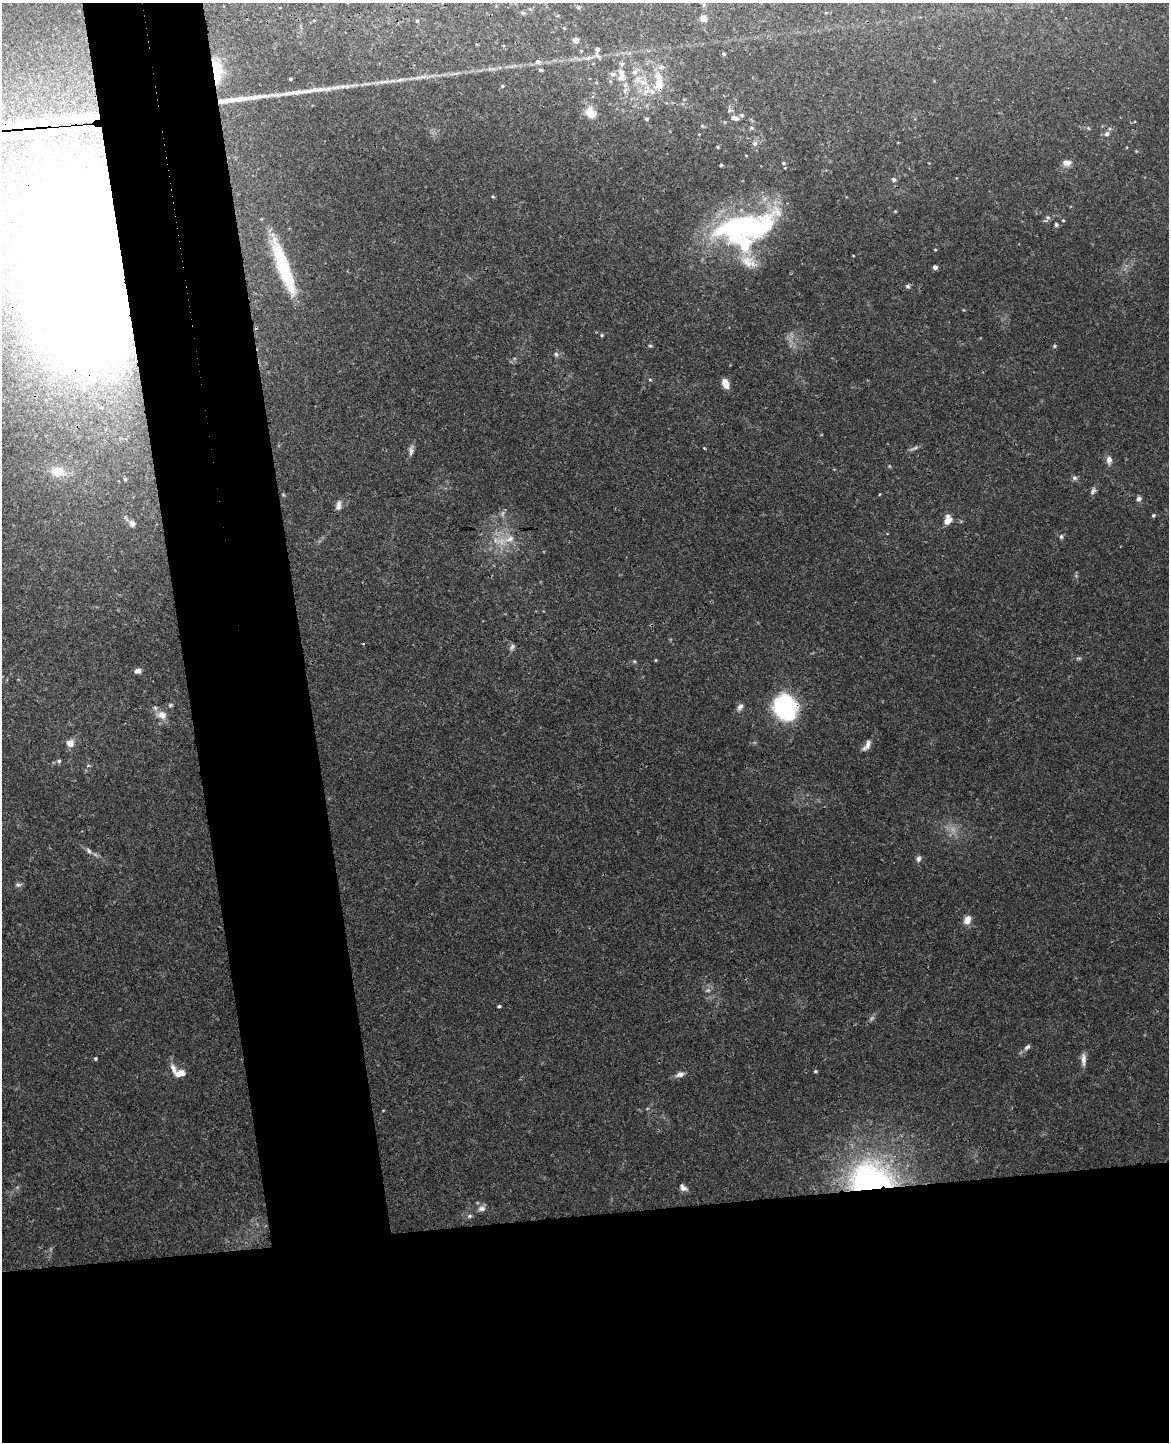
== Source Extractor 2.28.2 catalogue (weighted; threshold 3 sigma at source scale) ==
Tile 11 of 4 x 3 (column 3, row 3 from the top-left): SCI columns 2391-3557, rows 147-1586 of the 4782 x 4720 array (HDU 1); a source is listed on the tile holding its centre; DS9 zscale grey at full resolution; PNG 1171 x 1444 px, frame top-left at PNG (2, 3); no overlay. Shown black and unused: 25% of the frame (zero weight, under 3 of 4 exposures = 6% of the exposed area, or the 3 px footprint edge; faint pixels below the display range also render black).
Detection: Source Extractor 2.28.2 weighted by HDU 2 'WHT'; one run over the whole footprint, this tile lists its part. Background 0.043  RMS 0.0031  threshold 0.0138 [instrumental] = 3 sigma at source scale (4.5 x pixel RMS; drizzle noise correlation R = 1.50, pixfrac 1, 0.05/0.05 arcsec/px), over >= 5 px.
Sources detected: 113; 3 too faint to see at this stretch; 3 inside a brighter object's white glare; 2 cosmic-ray / hot-pixel residue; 2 long thin detections or spike segments (spike, bleed or trail) — not listed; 7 inside a brighter listed object's ellipse — not listed separately; the other 96 listed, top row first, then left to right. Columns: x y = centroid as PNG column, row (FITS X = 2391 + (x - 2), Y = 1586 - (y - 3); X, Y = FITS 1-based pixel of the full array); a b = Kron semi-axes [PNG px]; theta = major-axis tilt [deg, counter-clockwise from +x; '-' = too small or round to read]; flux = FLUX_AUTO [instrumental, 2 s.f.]
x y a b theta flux
578 7 5 4 - 0.57
523 13 7 5 -16 0.58
703 19 7 6 - 2
417 21 5 4 - 0.32
564 28 4 4 - 0.26
576 40 5 4 - 2.5
597 49 4 4 - 1.1
724 54 4 4 - 0.57
598 56 10 5 -42 0.84
538 62 6 6 - 0.97
622 64 6 5 - 0.65
217 70 34 12 -85 9.3
541 70 4 4 - 0.57
634 72 9 6 15 1.2
613 74 8 5 -1 1
621 78 13 9 45 2.2
290 79 3 3 - 0.47
643 82 11 9 -16 3
659 84 22 11 -88 6.4
502 86 4 4 - 0.41
590 113 12 9 -62 5.5
742 115 6 5 - 0.55
735 118 8 5 -18 1.7
647 119 5 4 - 0.53
702 126 5 4 - 0.41
751 128 6 5 - 0.54
1107 134 7 6 - 0.92
755 143 7 7 - 1.1
36 146 5 5 - 6.7
717 147 4 3 - 0.31
783 163 4 4 - 0.43
1067 163 12 7 1 1.8
721 165 3 3 - 0.47
785 168 3 3 - 0.21
893 179 5 5 - 0.88
493 197 5 4 - 0.42
895 211 4 4 - 0.27
1048 217 6 5 - 0.66
1063 220 4 4 - 0.31
1056 225 4 4 - 0.69
736 226 76 27 12 69
935 249 4 3 - 0.29
747 262 21 19 -39 6.6
282 264 58 15 -71 21
935 267 4 4 - 1.4
83 279 102 54 -64 710
908 286 7 5 12 0.68
602 335 4 4 - 0.44
650 346 6 4 -1 0.39
1055 346 5 4 - 0.41
556 354 6 6 - 0.7
650 380 5 3 - 0.33
725 383 10 6 -69 3.6
704 448 3 3 - 0.27
411 451 13 6 84 1.4
1109 460 10 7 87 1.7
57 471 14 10 4 5.4
1075 478 8 6 -30 0.78
125 479 4 4 - 0.44
1093 491 10 6 61 1
1139 499 6 6 - 1.1
338 505 13 7 82 1.6
1153 515 4 4 - 0.55
947 521 7 5 31 3.4
132 523 9 7 -67 1.4
1061 537 7 5 88 0.68
510 539 17 9 22 4.1
512 647 11 5 60 0.93
1079 658 7 3 0 0.48
655 660 5 3 - 0.28
634 661 5 4 - 0.44
137 671 7 5 13 1.5
170 705 6 5 - 0.55
740 707 10 7 56 1.2
785 708 20 16 -62 48
162 715 14 10 -18 3.2
70 744 8 7 - 2.9
867 745 16 7 61 1.8
59 761 6 5 - 0.65
88 765 6 4 2 0.4
89 851 10 6 -45 1.1
918 859 7 6 - 1.1
18 885 10 5 6 0.79
967 920 10 8 69 2.7
708 990 8 6 0 0.92
499 1006 4 3 - 0.47
1027 1047 10 6 40 0.98
95 1058 4 4 - 0.5
1083 1059 17 6 88 1.9
815 1071 5 4 - 0.4
180 1073 14 8 7 2.9
680 1074 10 6 16 1.7
871 1179 54 39 -1 77
683 1188 10 6 -43 1.5
481 1209 11 7 7 1.4
469 1216 7 5 27 0.68
Overlapping masked pixels (flux is a lower limit): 5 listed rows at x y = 217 70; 659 84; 83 279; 785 708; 871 1179
Isophote crosses this tile's border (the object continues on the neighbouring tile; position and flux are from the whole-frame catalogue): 1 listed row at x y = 83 279